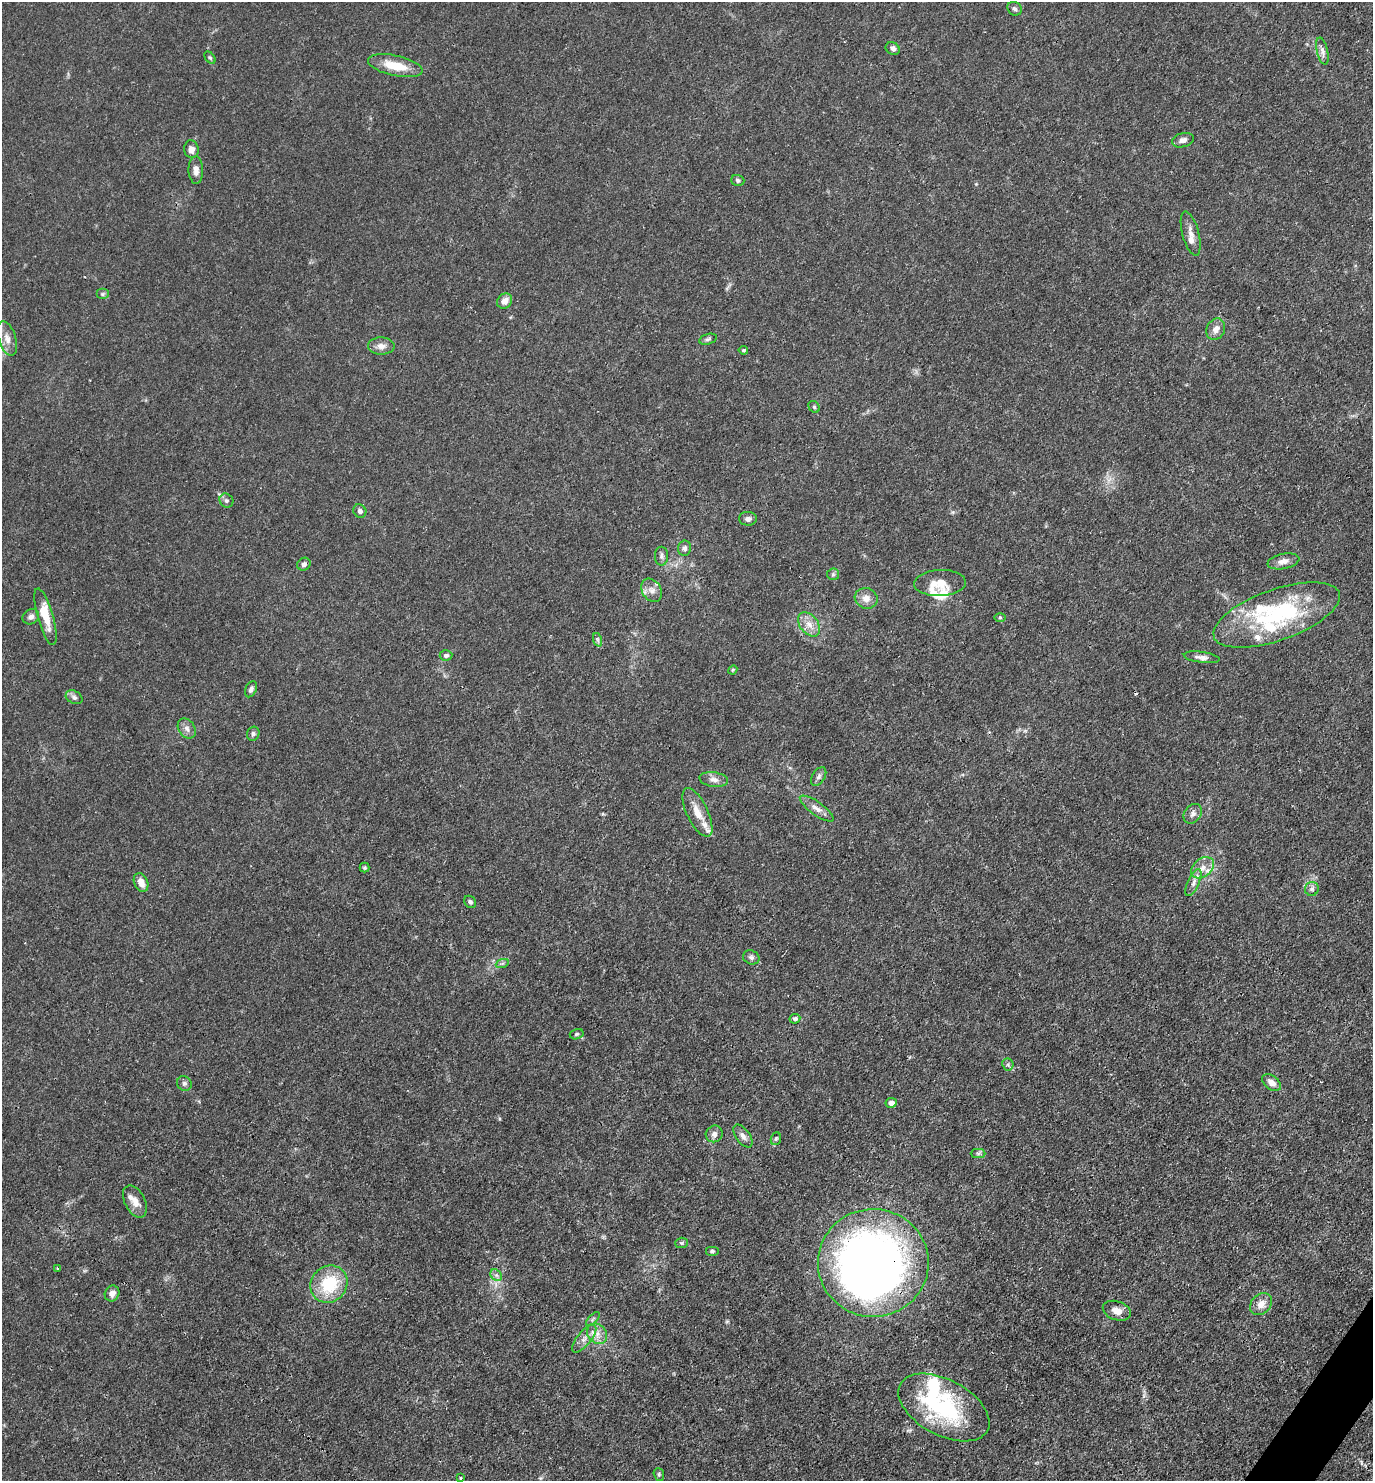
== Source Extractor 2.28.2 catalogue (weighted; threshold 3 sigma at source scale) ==
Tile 6 of 4 x 4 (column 2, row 2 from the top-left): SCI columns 1663-3033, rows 2961-4439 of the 5925 x 5919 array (HDU 1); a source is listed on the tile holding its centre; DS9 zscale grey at full resolution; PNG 1375 x 1483 px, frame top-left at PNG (2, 2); each listed source drawn as its Kron ellipse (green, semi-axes under 4 px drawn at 4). Shown black and unused: <1% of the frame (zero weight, under 3 of 4 exposures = <1% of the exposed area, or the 3 px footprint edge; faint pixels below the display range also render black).
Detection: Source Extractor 2.28.2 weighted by HDU 2 'WHT'; one run over the whole footprint, this tile lists its part. Background 0.0243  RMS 0.0028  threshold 0.0126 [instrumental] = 3 sigma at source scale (4.5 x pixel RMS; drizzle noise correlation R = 1.50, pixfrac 1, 0.05/0.05 arcsec/px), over >= 5 px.
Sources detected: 93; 2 inside a brighter object's white glare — neither listed nor drawn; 10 inside a brighter listed object's ellipse — not listed separately; the other 81 listed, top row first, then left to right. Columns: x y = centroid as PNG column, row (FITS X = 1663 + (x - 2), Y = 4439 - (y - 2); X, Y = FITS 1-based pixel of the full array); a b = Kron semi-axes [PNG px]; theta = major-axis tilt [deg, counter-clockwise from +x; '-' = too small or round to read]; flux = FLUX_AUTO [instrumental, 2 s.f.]
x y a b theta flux
1015 9 7 6 - 0.72
893 49 7 6 - 0.96
1322 51 14 5 -78 1.2
210 58 7 4 -52 0.42
395 66 28 10 -12 6.9
1183 140 11 7 15 1.4
191 149 9 7 -80 1.5
196 170 14 7 -88 1.7
738 180 6 5 - 0.66
1191 234 23 8 -75 2.2
102 294 6 5 - 0.52
505 301 8 7 - 2.3
1216 329 11 9 64 1.9
7 338 18 8 -72 2.5
708 339 9 5 16 0.6
381 346 13 8 -1 1.8
743 350 5 3 - 0.38
814 407 6 5 - 0.45
226 500 7 6 - 0.73
360 511 7 6 - 0.94
748 519 9 7 -1 1.1
685 548 7 6 - 0.89
661 556 9 6 90 0.83
1283 561 16 7 11 1.8
304 564 7 6 - 0.89
833 574 6 6 - 0.52
940 583 26 13 2 4.2
652 590 12 9 -58 1.9
866 598 11 10 - 2.3
1277 615 66 25 20 28
31 617 8 7 - 1.1
45 617 29 8 -74 5.2
1000 617 6 4 0 0.35
809 624 14 9 -51 2.6
598 640 7 4 -71 0.5
446 655 6 5 - 0.79
1202 657 18 5 -8 1.4
733 670 5 4 - 0.32
251 689 8 5 64 0.79
74 697 9 6 -28 0.78
187 729 11 8 -55 1.4
253 734 7 6 - 0.71
819 776 10 6 58 0.95
714 779 14 7 -8 1.6
817 809 20 6 -35 2
697 812 26 10 -64 4.2
1193 814 11 8 53 1.2
365 868 5 5 - 0.38
1203 868 13 9 38 2.6
141 882 10 6 -66 2.3
1193 883 14 5 66 1.5
1312 889 7 7 - 0.81
470 902 7 5 -49 0.57
751 957 8 7 - 0.85
502 964 7 4 20 0.55
795 1019 5 4 - 0.78
577 1034 7 5 17 0.51
1008 1064 6 5 - 0.54
184 1083 8 7 - 0.71
1272 1083 10 7 -39 2
891 1103 6 5 - 1.8
714 1134 9 8 - 1.2
743 1136 13 6 -54 1.4
776 1139 6 5 - 0.45
978 1153 7 4 0 0.61
135 1201 17 10 -63 2.6
681 1243 6 5 - 0.46
712 1251 7 5 0 0.54
873 1263 55 54 - 220
58 1269 4 3 - 0.31
496 1275 6 5 - 0.75
329 1284 19 17 47 13
112 1293 8 7 - 1.4
1261 1304 12 9 47 2.4
1117 1311 14 9 -19 2.2
593 1319 9 3 45 0.47
597 1334 11 9 -48 2.2
584 1339 17 6 50 2
944 1407 49 28 -28 36
659 1474 6 5 - 0.48
461 1478 3 2 - 0.36
Overlapping masked pixels (flux is a lower limit): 1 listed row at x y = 873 1263